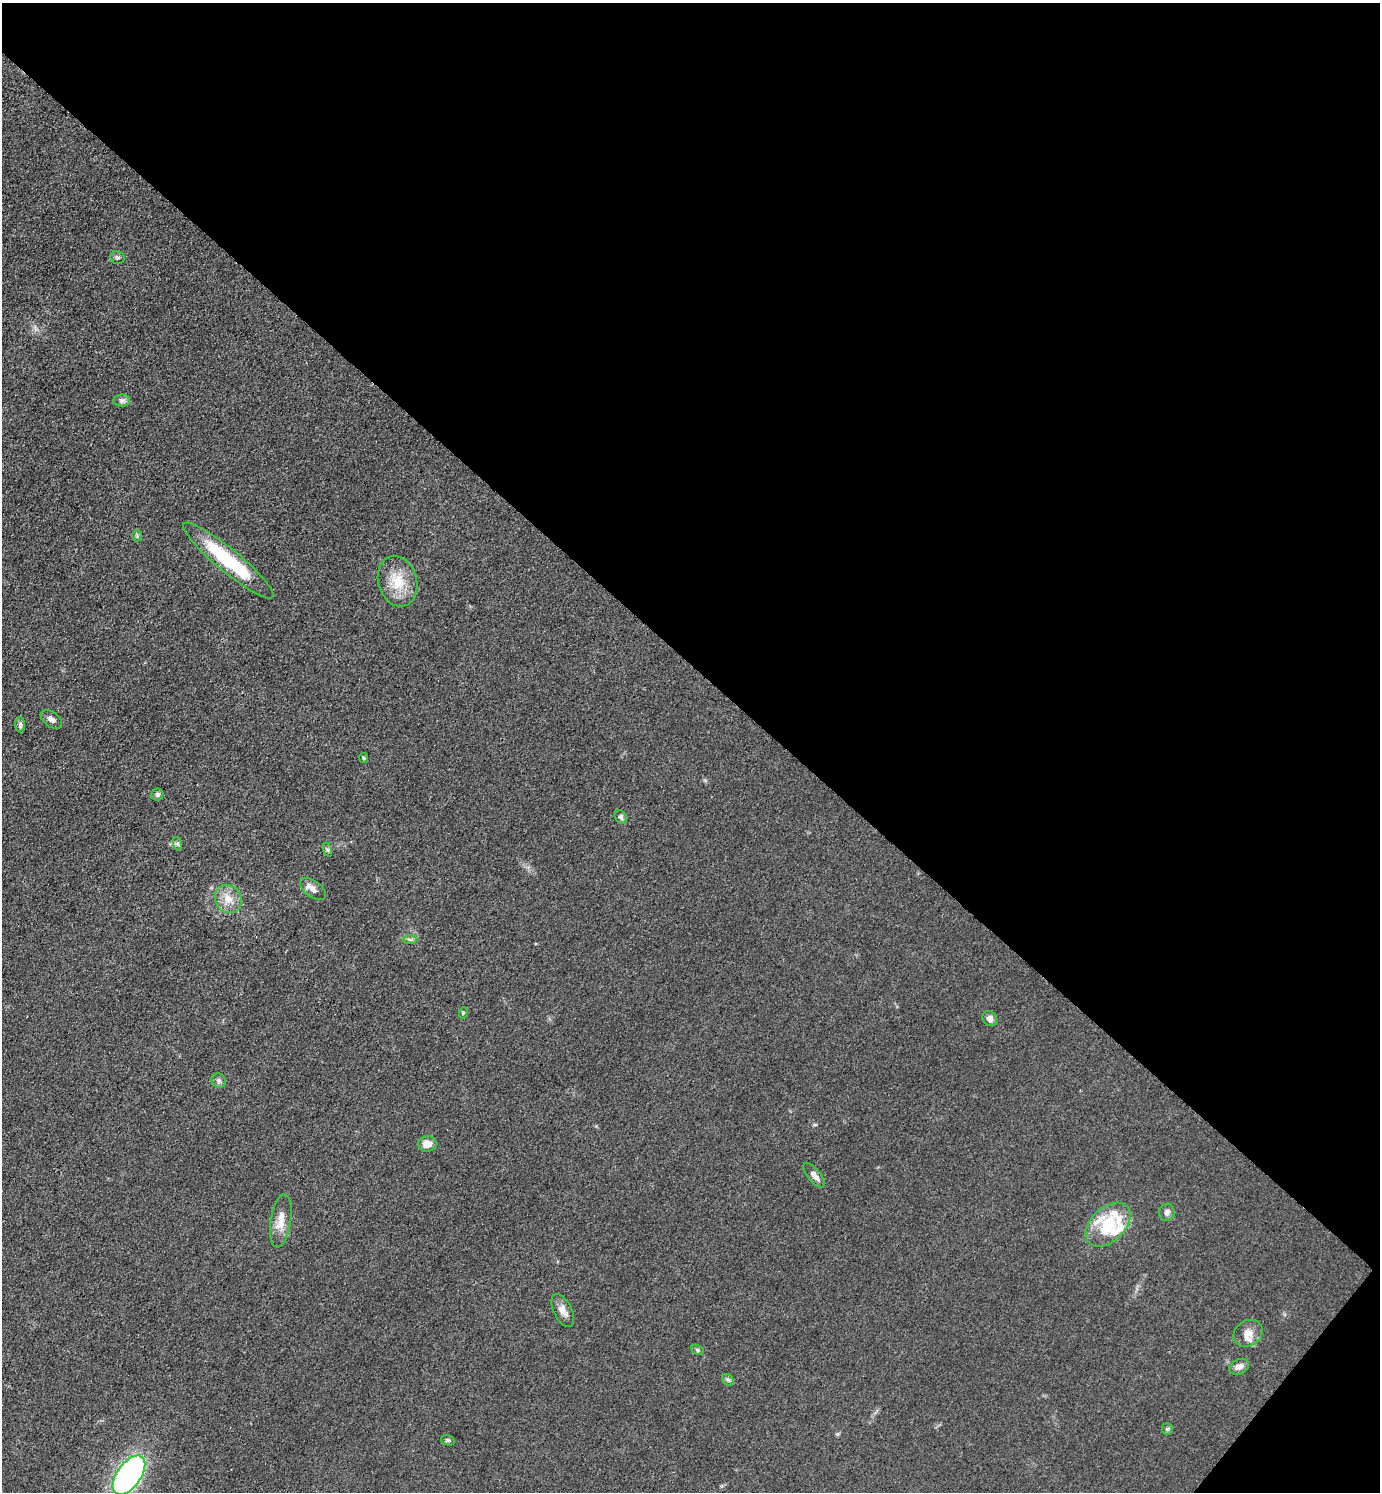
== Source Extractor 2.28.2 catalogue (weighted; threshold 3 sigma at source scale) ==
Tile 8 of 4 x 4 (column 4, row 2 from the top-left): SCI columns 4431-5808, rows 2981-4470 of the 5964 x 5961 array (HDU 1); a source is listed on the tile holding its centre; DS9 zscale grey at full resolution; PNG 1382 x 1494 px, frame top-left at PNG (2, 3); each listed source drawn as its Kron ellipse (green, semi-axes under 4 px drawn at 4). Shown black and unused: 45% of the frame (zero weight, under 3 of 4 exposures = <1% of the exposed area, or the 3 px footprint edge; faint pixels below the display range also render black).
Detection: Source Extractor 2.28.2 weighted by HDU 2 'WHT'; one run over the whole footprint, this tile lists its part. Background 0.0497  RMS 0.0063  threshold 0.0284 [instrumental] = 3 sigma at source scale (4.5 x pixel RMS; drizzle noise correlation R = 1.50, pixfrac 1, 0.05/0.05 arcsec/px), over >= 5 px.
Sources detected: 34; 3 inside a brighter listed object's ellipse — not listed separately; the other 31 listed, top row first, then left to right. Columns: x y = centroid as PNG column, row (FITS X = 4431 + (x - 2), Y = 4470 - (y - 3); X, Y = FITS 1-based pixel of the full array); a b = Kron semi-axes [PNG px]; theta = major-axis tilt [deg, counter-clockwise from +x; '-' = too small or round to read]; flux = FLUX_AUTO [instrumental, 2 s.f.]
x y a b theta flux
117 257 7 6 - 1.6
122 401 8 6 3 1.9
137 536 6 4 -89 0.89
228 561 58 11 -39 48
398 581 25 19 -73 17
51 719 12 7 -36 2.6
20 725 7 4 -90 1.9
364 758 5 4 - 0.78
157 794 6 6 - 1.6
621 817 7 5 -59 1.5
178 844 7 4 -71 1.1
328 850 7 4 -71 1.2
313 889 15 8 -37 4.3
228 899 14 13 - 8.2
410 939 7 4 1 1.2
463 1013 6 3 72 0.72
990 1018 8 7 - 3.2
219 1081 7 7 - 1.9
427 1144 9 7 7 5.7
814 1175 15 6 -50 3.4
1167 1212 9 7 73 2.6
281 1221 27 10 81 9
1108 1225 26 17 44 33
563 1311 18 9 -63 4.9
1248 1333 15 12 35 6.9
697 1350 7 4 -29 1.1
1239 1367 10 7 24 3.6
728 1380 6 5 - 1.3
1167 1429 6 5 - 1.1
448 1440 7 5 -19 1.1
129 1475 22 12 54 160